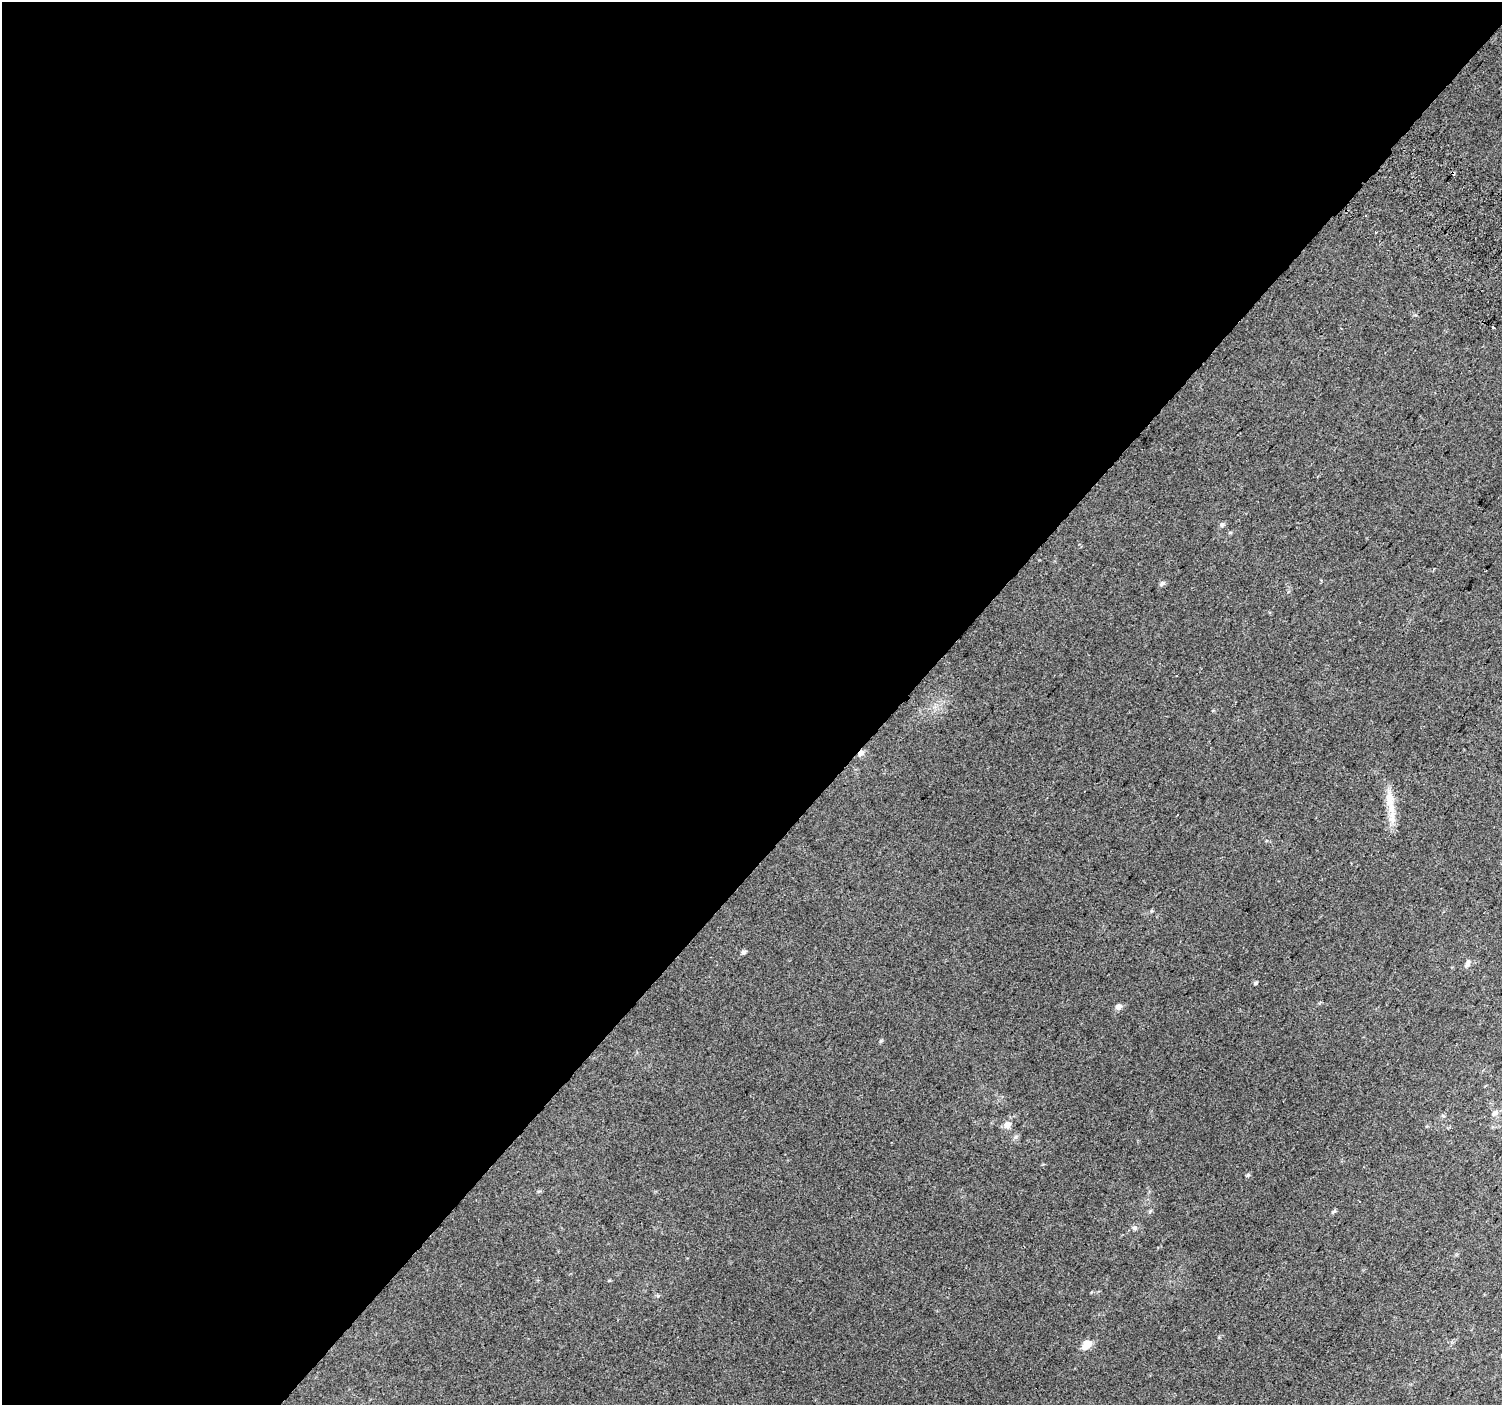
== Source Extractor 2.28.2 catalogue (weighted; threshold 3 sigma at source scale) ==
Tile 5 of 4 x 4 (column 1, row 2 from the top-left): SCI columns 36-1535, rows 3079-4481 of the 6062 x 6091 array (HDU 1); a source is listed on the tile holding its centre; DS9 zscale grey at full resolution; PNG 1504 x 1407 px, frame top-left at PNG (2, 2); no overlay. Shown black and unused: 60% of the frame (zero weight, under 2 of 3 exposures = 2% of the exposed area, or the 3 px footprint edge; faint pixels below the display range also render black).
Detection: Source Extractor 2.28.2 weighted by HDU 2 'WHT'; one run over the whole footprint, this tile lists its part. Background 0.051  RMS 0.013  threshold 0.0565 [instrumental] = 3 sigma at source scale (4.5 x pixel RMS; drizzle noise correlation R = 1.50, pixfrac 1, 0.0396/0.0396 arcsec/px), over >= 5 px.
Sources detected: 20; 1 cosmic-ray / hot-pixel residue — not listed; the other 19 listed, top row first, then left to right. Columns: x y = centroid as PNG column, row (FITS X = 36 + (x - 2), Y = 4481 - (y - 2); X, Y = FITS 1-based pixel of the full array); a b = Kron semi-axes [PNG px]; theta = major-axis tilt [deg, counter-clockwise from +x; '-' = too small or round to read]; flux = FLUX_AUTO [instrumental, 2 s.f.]
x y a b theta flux
1453 173 4 3 - 6
1493 327 4 3 - 6
1222 525 7 6 - 2.7
1162 584 7 5 36 3.1
861 753 9 6 36 5.2
1389 799 30 11 -83 23
743 952 6 5 - 2.6
1467 964 12 6 65 4.2
1255 983 5 4 - 1.9
1118 1007 8 7 - 5.2
881 1041 6 4 1 1.5
1495 1113 10 7 42 4.5
1007 1125 9 8 - 8
1015 1137 7 5 24 2.9
1248 1175 6 4 21 1.7
1150 1211 6 4 19 1.6
1334 1211 7 4 30 2.1
1134 1228 7 6 - 3.2
1087 1344 8 7 - 19
Overlapping masked pixels (flux is a lower limit): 2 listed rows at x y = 1453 173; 861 753